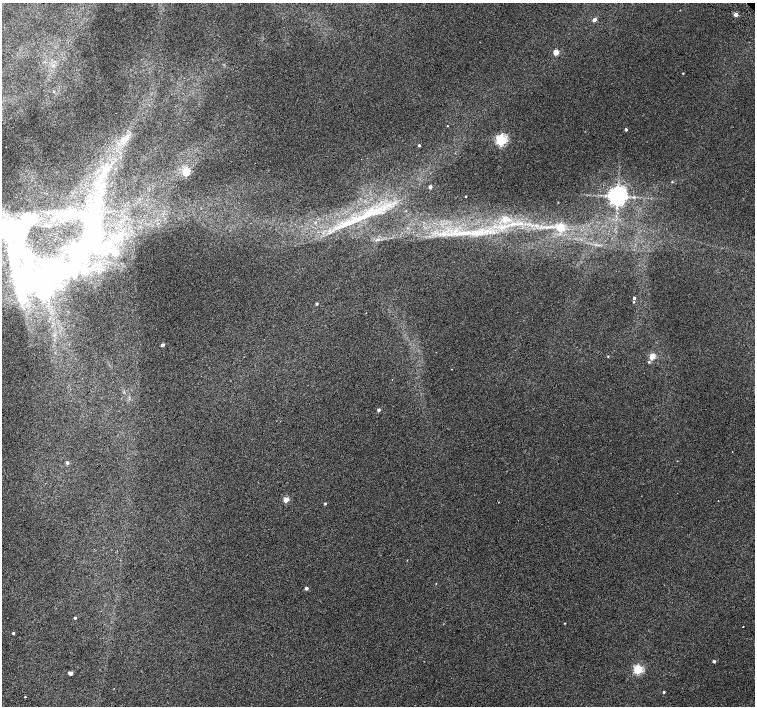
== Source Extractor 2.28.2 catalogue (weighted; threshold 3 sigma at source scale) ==
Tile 7 of 4 x 4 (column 3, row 2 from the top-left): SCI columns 3062-4566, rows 3080-4486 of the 6118 x 6093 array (HDU 1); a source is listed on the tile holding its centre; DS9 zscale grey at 2 x 2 block average (1 PNG px = mean of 2 x 2 image px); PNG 757 x 708 px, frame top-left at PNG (2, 3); no overlay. Shown black and unused: <1% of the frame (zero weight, under 2 of 3 exposures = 3% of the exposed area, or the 3 px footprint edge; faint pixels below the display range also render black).
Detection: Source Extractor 2.28.2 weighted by HDU 2 'WHT'; one run over the whole footprint, this tile lists its part. Background 0.00716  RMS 0.0058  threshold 0.0259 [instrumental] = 3 sigma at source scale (4.5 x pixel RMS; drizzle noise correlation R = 1.50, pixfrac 1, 0.0396/0.0396 arcsec/px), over >= 5 px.
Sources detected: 60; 7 inside a brighter object's white glare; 1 cosmic-ray / hot-pixel residue — not listed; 2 inside a brighter listed object's ellipse — not listed separately; the other 50 listed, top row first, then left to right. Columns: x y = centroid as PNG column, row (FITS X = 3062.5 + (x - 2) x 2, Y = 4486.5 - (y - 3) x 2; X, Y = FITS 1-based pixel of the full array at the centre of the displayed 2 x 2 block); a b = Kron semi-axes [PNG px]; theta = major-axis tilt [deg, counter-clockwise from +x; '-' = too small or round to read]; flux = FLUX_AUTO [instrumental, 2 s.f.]
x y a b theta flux
736 14 3 2 - 11
594 20 3 3 - 7.6
556 52 3 3 - 23
141 59 2 2 - 0.87
683 73 2 2 - 1
53 91 3 2 - 0.99
447 126 2 2 - 0.8
626 129 2 2 - 2.9
127 137 7 5 85 5.7
122 139 4 2 - 1.5
501 140 4 3 - 210
419 145 2 2 - 2.4
106 169 16 7 74 16
186 172 3 3 - 61
672 182 3 2 - 0.86
430 187 2 2 - 4.7
466 196 2 2 - 0.68
617 196 5 5 - 1100
73 213 9 3 -2 5.9
367 215 56 10 23 66
505 219 3 3 - 20
316 222 3 3 - 1.3
520 223 5 3 - 3.3
560 227 3 3 - 58
17 230 44 39 77 140
459 233 28 4 4 24
47 280 57 31 54 190
634 298 2 2 - 3.1
634 302 3 3 - 1.2
317 304 3 2 - 1.9
163 345 2 2 - 4.9
608 356 3 2 - 0.68
652 356 3 3 - 35
649 362 3 3 - 1.6
379 410 2 2 - 4
67 463 3 3 - 3.1
286 500 3 3 - 21
718 501 2 2 - 0.46
325 503 3 2 - 1.5
436 583 2 2 - 0.44
306 588 3 3 - 4.1
75 618 3 2 - 2
564 623 2 2 - 0.79
743 626 2 2 - 0.91
13 633 2 2 - 2.1
714 661 2 2 - 4.1
638 669 3 3 - 110
70 673 3 2 - 6.1
664 692 2 2 - 1.6
25 696 2 2 - 2.6
Isophote crosses this tile's border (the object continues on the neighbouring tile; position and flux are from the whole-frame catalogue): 2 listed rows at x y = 17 230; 47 280
Diffuse or blended objects may show on this block-average render without a row.